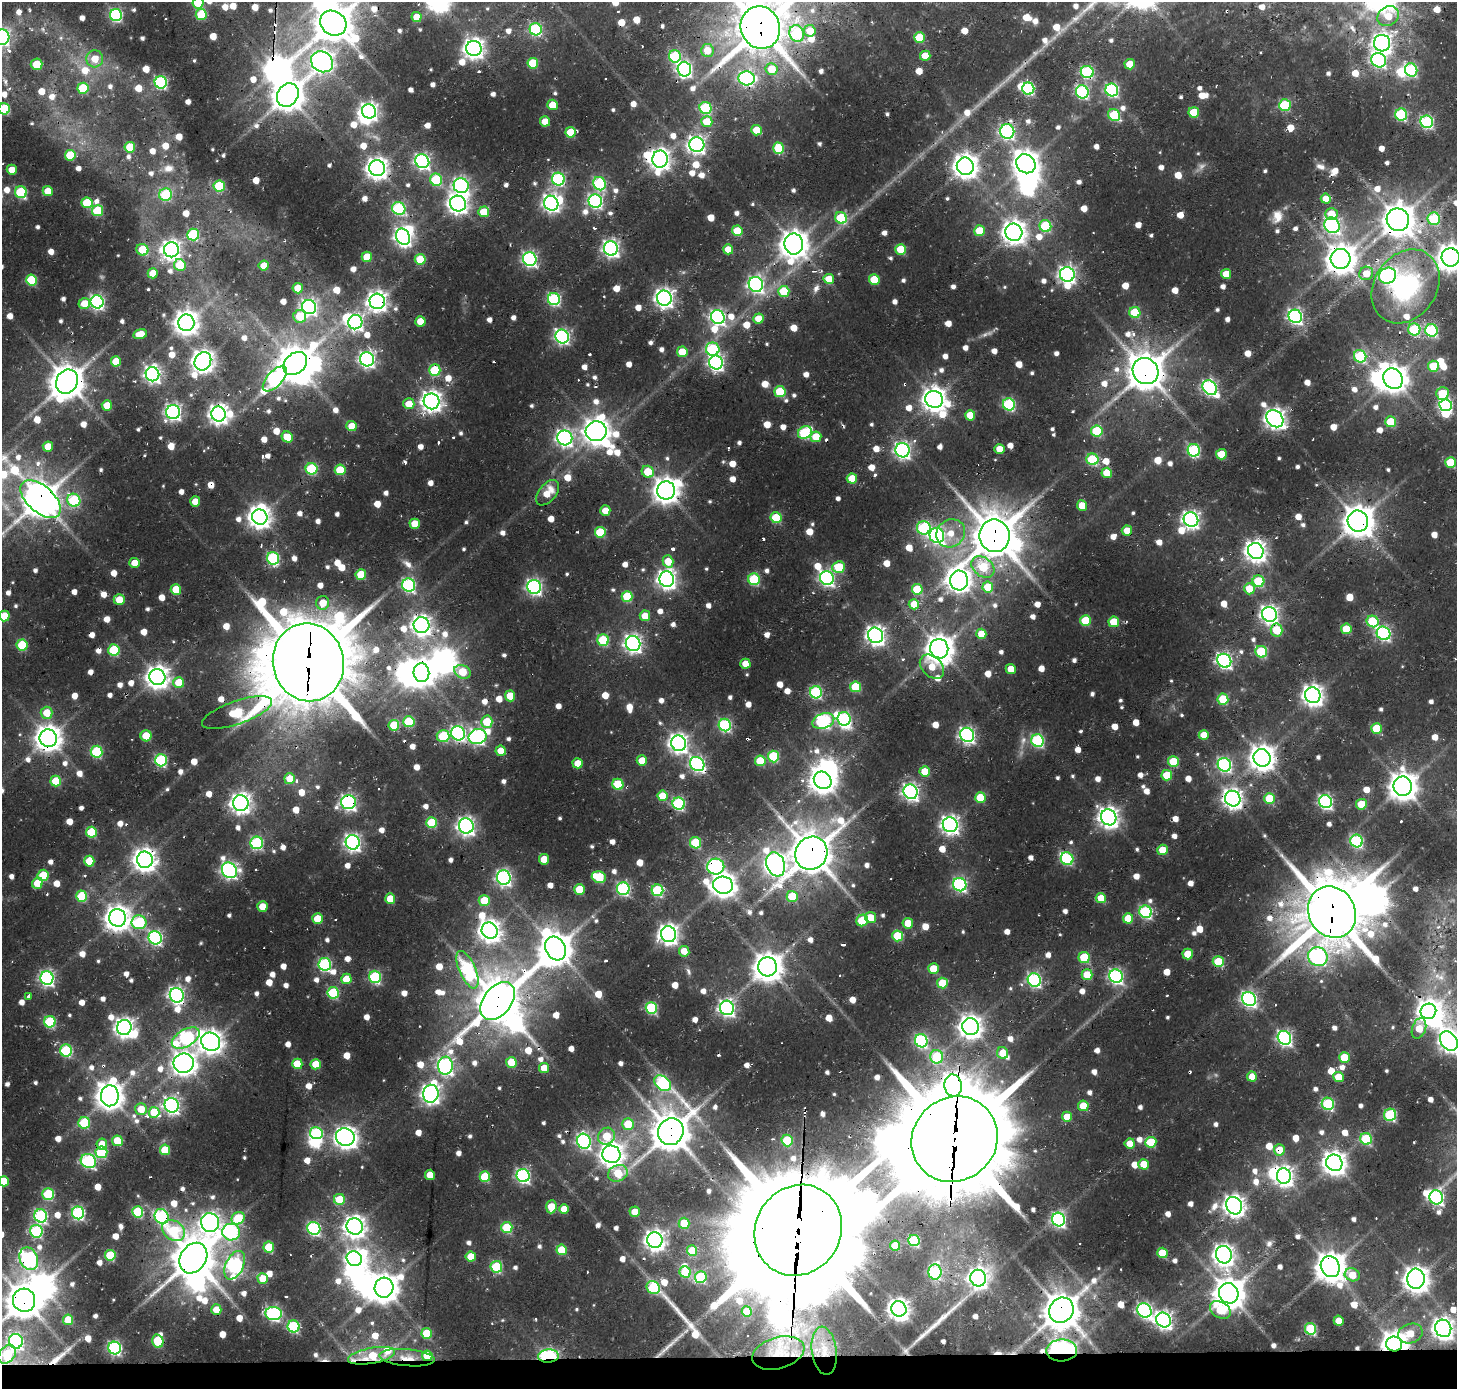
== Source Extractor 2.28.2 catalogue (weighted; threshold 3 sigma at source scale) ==
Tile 8 of 3 x 3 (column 2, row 3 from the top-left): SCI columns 1688-3142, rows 364-1750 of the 4598 x 4762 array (HDU 1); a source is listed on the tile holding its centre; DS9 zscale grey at full resolution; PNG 1459 x 1391 px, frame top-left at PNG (2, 2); each listed source drawn as its Kron ellipse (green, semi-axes under 4 px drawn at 4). Shown black and unused: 2% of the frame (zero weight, under 2 of 3 exposures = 8% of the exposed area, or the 3 px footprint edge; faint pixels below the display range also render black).
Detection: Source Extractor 2.28.2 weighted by HDU 2 'WHT'; one run over the whole footprint, this tile lists its part. Background 0.0488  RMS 0.0055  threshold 0.0248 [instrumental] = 3 sigma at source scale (4.5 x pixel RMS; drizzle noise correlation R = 1.50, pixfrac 1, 0.0396/0.0396 arcsec/px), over >= 5 px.
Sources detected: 1239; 9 too faint to see at this stretch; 45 inside a brighter object's white glare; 40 cosmic-ray / hot-pixel residue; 3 long thin detections or spike segments (spike, bleed or trail) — neither listed nor drawn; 11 inside a brighter listed object's ellipse — not listed separately; of the other 1131, all 500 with FLUX_AUTO >= 9.92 (the completeness limit of this list) listed and drawn (631 fainter detections not listed), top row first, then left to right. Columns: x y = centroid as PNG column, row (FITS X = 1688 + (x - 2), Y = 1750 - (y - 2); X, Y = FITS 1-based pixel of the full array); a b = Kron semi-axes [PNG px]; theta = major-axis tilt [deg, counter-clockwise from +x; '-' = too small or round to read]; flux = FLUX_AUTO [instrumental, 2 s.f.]
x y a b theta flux
198 3 5 5 - 31
201 14 5 5 - 30
116 15 6 6 - 94
1388 16 11 9 31 13
416 17 5 5 - 10
333 23 14 12 -35 1500
760 28 21 19 -68 2500
536 29 6 6 - 71
810 31 6 6 - 11
797 33 8 7 - 44
2 37 8 7 - 180
919 38 5 5 - 22
1382 43 8 8 - 270
474 49 8 7 - 380
707 50 6 6 - 10
675 56 6 6 - 57
925 56 5 5 - 10
95 59 8 8 - 9.9
1379 60 7 7 - 150
322 62 11 10 - 370
533 63 5 5 - 24
37 64 6 5 - 19
1130 64 5 5 - 12
684 69 7 7 - 160
772 69 6 6 - 16
1411 70 7 6 - 73
1087 72 6 6 - 85
746 78 8 7 - 120
161 82 6 6 - 99
83 88 5 5 - 32
1028 89 6 6 - 83
1112 90 6 6 - 110
1082 92 6 6 - 97
288 95 12 10 56 1100
553 105 5 5 - 15
1285 105 6 5 - 47
706 108 6 6 - 54
4 109 5 5 - 46
369 111 7 7 - 270
1194 112 5 5 - 21
1114 115 6 5 - 37
1401 115 6 6 - 63
545 121 5 5 - 11
707 122 5 5 - 16
1427 122 6 6 - 97
757 130 5 5 - 14
1007 131 7 7 - 130
571 132 5 5 - 25
697 145 7 7 - 250
130 147 5 5 - 22
779 148 6 5 - 35
70 155 5 5 - 26
660 159 8 7 - 410
422 161 7 6 - 170
1026 164 10 9 - 670
965 166 9 8 - 590
377 168 8 8 - 460
12 170 5 5 - 10
558 179 6 6 - 93
436 180 6 6 - 47
599 184 7 6 - 75
219 186 5 5 - 33
461 186 8 7 - 170
48 191 5 5 - 12
21 192 6 5 - 48
166 195 6 6 - 45
1326 199 5 5 - 10
595 201 7 6 - 130
87 203 5 5 - 26
551 203 7 7 - 240
458 204 8 7 - 360
399 209 7 6 - 74
98 211 5 5 - 35
484 212 5 5 - 16
1331 214 6 5 - 14
841 218 6 5 - 34
1434 219 6 6 - 39
1398 220 11 11 - 1100
1332 225 8 7 - 140
1045 226 6 6 - 41
737 231 5 5 - 21
980 231 5 5 - 21
1014 232 9 8 - 550
193 235 6 6 - 56
403 237 8 7 - 240
794 244 10 9 - 840
611 248 7 7 - 220
728 249 5 5 - 12
901 249 5 5 - 20
142 250 6 5 - 20
171 250 7 7 - 330
367 257 5 5 - 17
1451 257 9 9 - 760
420 259 5 5 - 18
530 259 7 6 - 150
1340 259 10 10 - 930
180 265 6 6 - 21
264 266 5 5 - 11
153 273 5 5 - 12
1366 273 7 6 - 10
1067 274 7 7 - 220
1226 274 5 5 - 12
1388 276 9 8 - 140
829 279 5 5 - 12
874 279 5 5 - 21
31 280 5 5 - 41
756 284 7 7 - 170
1406 286 39 31 55 90
298 288 5 5 - 11
784 291 5 5 - 28
664 298 7 7 - 310
554 299 6 6 - 85
377 301 7 7 - 350
97 302 6 6 - 150
84 304 6 5 - 11
309 307 7 7 - 180
1135 312 5 5 - 31
300 316 6 6 - 21
1295 316 7 6 - 160
718 317 7 6 - 150
759 318 5 5 - 12
420 321 5 5 - 11
355 322 7 7 - 200
186 323 8 8 - 570
1414 329 6 6 - 50
1431 330 6 6 - 72
140 334 7 5 14 11
562 336 7 6 - 150
713 349 7 6 - 59
682 352 5 5 - 16
1360 356 6 6 - 58
367 359 7 7 - 190
116 361 5 5 - 16
203 361 9 8 - 470
716 362 7 7 - 180
295 364 13 10 43 1300
1433 366 5 5 - 23
435 370 6 5 - 37
1145 371 13 12 - 1400
152 374 7 7 - 220
275 379 16 7 47 130
1393 379 11 9 -53 760
67 382 12 10 61 1200
1210 388 8 6 -48 150
780 392 5 5 - 30
1442 393 6 6 - 24
934 399 9 8 - 560
432 401 8 7 - 400
409 404 5 5 - 11
1009 404 6 6 - 72
107 405 5 5 - 11
1446 405 6 6 - 100
173 412 7 7 - 200
218 414 7 7 - 320
970 415 5 5 - 12
1275 419 9 7 -47 370
1391 422 5 5 - 24
351 426 5 5 - 11
596 431 10 10 - 710
1097 431 6 5 - 39
805 433 7 6 - 57
287 437 6 5 - 17
816 437 5 5 - 14
565 438 7 7 - 200
48 447 5 5 - 11
999 449 5 5 - 9.9
903 450 7 7 - 200
1194 450 6 6 - 75
1221 454 5 5 - 20
1092 459 6 6 - 47
1450 462 5 5 - 24
311 469 6 6 - 53
340 470 5 5 - 24
648 472 6 5 - 17
1107 473 5 5 - 13
852 478 5 5 - 16
666 490 9 9 - 680
548 493 15 8 51 11
41 499 24 13 -42 1400
74 500 7 6 - 52
195 502 5 5 - 10
1082 506 5 5 - 12
605 511 5 5 - 10
260 517 8 7 - 450
776 518 5 5 - 33
1191 520 7 7 - 210
1358 521 11 10 - 1000
415 524 5 5 - 14
924 528 7 6 - 71
1127 530 5 5 - 10
600 532 5 5 - 29
951 533 15 13 40 13
937 535 8 7 - 140
994 536 16 15 - 2100
1256 551 8 7 - 400
273 558 6 6 - 77
668 561 6 5 - 13
134 563 5 5 - 11
839 567 6 5 - 28
983 567 13 9 -39 30
361 574 5 5 - 20
827 578 7 6 - 160
667 579 8 7 - 310
754 579 6 5 - 47
959 580 10 9 - 530
1258 581 6 5 - 37
409 585 7 6 - 100
534 587 7 6 - 160
988 587 5 5 - 19
176 589 5 5 - 20
917 589 5 5 - 29
1249 589 5 5 - 12
627 596 5 5 - 28
119 600 5 5 - 13
323 603 7 6 - 11
914 604 5 5 - 13
1269 614 7 7 - 260
4 616 5 5 - 15
645 616 5 5 - 11
1086 621 5 5 - 25
1373 621 6 5 - 42
1114 622 5 5 - 18
422 625 8 8 - 330
1346 629 5 5 - 18
1277 630 6 6 - 24
1383 633 7 6 - 110
981 634 5 5 - 11
875 635 8 7 - 300
603 640 6 5 - 42
633 643 7 7 - 260
22 645 5 5 - 29
939 649 10 9 - 840
114 650 6 5 - 39
1261 652 6 5 - 45
1224 661 7 6 - 160
308 662 39 35 -77 5400
745 664 5 5 - 11
932 667 14 10 -45 11
1011 669 5 5 - 9.9
462 672 8 6 -28 20
421 673 9 8 - 690
157 677 8 8 - 510
179 682 5 5 - 17
856 687 5 5 - 28
816 692 6 6 - 74
1313 695 8 7 - 400
510 696 5 5 - 14
1223 699 5 5 - 33
47 713 6 6 - 13
237 713 37 11 19 63
844 719 7 6 - 93
823 721 11 7 19 120
409 722 5 5 - 37
487 722 6 5 - 20
394 725 5 5 - 23
725 725 6 6 - 83
1376 729 5 5 - 25
458 733 7 6 - 150
967 735 7 6 - 170
1204 735 5 5 - 13
146 736 5 5 - 19
443 736 6 6 - 38
477 737 9 7 20 160
48 738 9 8 - 690
1038 741 6 6 - 83
678 743 8 7 - 300
501 751 5 5 - 10
96 752 6 6 - 49
773 756 6 5 - 38
1262 758 9 8 - 670
161 760 6 6 - 74
642 761 5 5 - 12
760 761 5 5 - 22
1173 762 5 5 - 27
578 763 5 5 - 11
697 764 8 6 -46 150
1224 765 7 6 - 110
925 771 5 5 - 15
1167 775 5 5 - 20
290 779 5 5 - 12
823 780 9 8 - 700
56 781 5 5 - 23
618 784 5 5 - 30
1403 786 10 9 - 840
911 792 7 7 - 200
663 796 5 5 - 16
980 797 5 5 - 20
1269 798 5 5 - 22
1233 799 8 7 - 340
348 802 7 7 - 170
1325 802 7 6 - 130
241 803 8 8 - 350
679 804 6 6 - 84
1361 804 5 5 - 16
1109 817 8 7 - 370
432 823 5 5 - 33
950 825 7 7 - 280
466 826 8 7 - 240
91 832 5 5 - 32
1357 841 6 6 - 74
353 842 7 7 - 220
257 843 6 6 - 80
695 843 6 5 - 33
1162 850 5 5 - 17
811 853 17 15 56 1900
544 859 5 5 - 12
1067 859 6 6 - 59
145 860 8 8 - 520
89 861 5 5 - 19
776 864 12 9 -70 390
716 867 8 8 - 110
229 870 8 7 - 190
43 875 5 5 - 23
599 877 7 5 -16 33
504 878 7 7 - 160
37 883 6 5 - 13
723 885 10 8 -12 600
960 885 7 6 - 100
579 889 5 5 - 18
623 889 6 6 - 91
657 890 6 6 - 53
82 896 5 5 - 32
792 896 5 5 - 19
1101 898 5 5 - 14
390 899 5 5 - 14
484 901 5 5 - 15
262 907 5 5 - 11
1146 912 6 6 - 83
1332 912 27 23 -59 3400
870 917 5 5 - 12
117 918 9 8 - 630
1128 918 5 5 - 13
318 919 5 5 - 18
862 920 6 5 - 29
139 922 7 7 - 58
908 923 5 5 - 12
490 931 8 8 - 470
668 934 8 7 - 350
898 936 5 5 - 29
155 938 7 6 - 130
555 948 12 9 -61 1200
684 951 5 5 - 10
1188 954 5 5 - 17
1084 957 5 5 - 29
1318 957 10 9 - 140
1218 962 5 5 - 28
325 964 6 6 - 88
768 967 9 9 - 900
933 969 5 5 - 16
467 970 20 8 -66 85
1087 975 5 5 - 16
1116 976 7 6 - 130
375 977 6 6 - 64
47 978 7 6 - 160
346 979 5 5 - 13
1034 980 7 6 - 120
942 983 5 5 - 18
333 993 6 5 - 44
177 995 7 7 - 190
29 996 4 3 - 12
1249 999 7 6 - 160
498 1001 21 14 52 2100
651 1008 6 5 - 57
727 1008 7 7 - 190
1428 1011 8 7 - 500
50 1022 6 5 - 50
124 1027 7 7 - 300
970 1027 8 8 - 510
1419 1028 11 7 72 14
186 1038 15 8 30 120
1284 1038 7 6 - 150
921 1041 7 6 - 97
1449 1041 10 8 -53 340
211 1042 10 9 - 520
66 1051 6 6 - 62
1003 1053 6 5 - 12
937 1057 6 6 - 41
1344 1057 5 5 - 17
511 1062 5 5 - 17
184 1063 10 9 - 520
297 1064 5 5 - 19
316 1064 5 5 - 17
445 1066 9 7 83 190
544 1068 5 5 - 11
1252 1077 5 5 - 13
1338 1077 5 5 - 13
663 1083 9 6 -41 83
953 1086 11 8 -77 580
431 1094 9 7 81 300
110 1096 10 9 - 770
1328 1104 6 6 - 59
172 1105 7 7 - 200
1083 1106 5 5 - 15
141 1109 6 5 - 13
154 1112 5 5 - 21
1390 1115 6 6 - 61
1067 1117 5 5 - 12
84 1123 6 6 - 37
628 1124 6 5 - 18
671 1132 14 12 64 1500
316 1133 6 6 - 73
607 1136 9 8 - 19
345 1137 9 8 - 380
955 1139 44 41 41 9400
1366 1139 6 5 - 39
787 1140 6 5 - 28
117 1141 5 5 - 15
584 1141 7 6 - 140
1151 1142 5 5 - 26
1130 1143 5 5 - 10
102 1144 5 5 - 11
165 1150 5 5 - 20
1279 1150 5 5 - 12
101 1152 6 6 - 42
611 1154 9 8 - 540
88 1161 8 6 -27 99
1334 1163 8 8 - 560
1144 1164 5 5 - 13
618 1173 10 8 24 22
430 1175 5 5 - 11
523 1176 7 6 - 130
1284 1176 7 7 - 310
485 1177 5 5 - 32
4 1181 5 5 - 15
48 1194 6 5 - 49
1436 1197 7 6 - 140
339 1199 5 5 - 18
1234 1206 9 7 -60 420
551 1207 6 5 - 15
564 1209 5 5 - 12
138 1212 5 5 - 46
635 1212 5 5 - 10
78 1213 6 6 - 96
41 1216 7 6 - 98
162 1216 8 7 - 97
238 1218 7 6 - 30
1059 1220 7 6 - 120
210 1223 9 9 - 330
684 1223 5 5 - 17
355 1226 8 8 - 450
507 1227 5 5 - 36
314 1228 6 6 - 99
798 1230 47 42 57 15000
36 1231 6 6 - 66
173 1231 12 9 -36 37
231 1232 9 8 - 85
655 1240 8 7 - 350
914 1240 6 5 - 55
895 1246 5 5 - 18
269 1247 5 5 - 26
562 1250 5 5 - 17
692 1251 5 5 - 20
1162 1253 5 5 - 21
110 1255 5 5 - 35
1224 1255 9 8 - 360
471 1256 5 5 - 15
193 1258 16 13 57 1900
29 1259 12 9 -66 140
354 1259 8 7 - 160
235 1265 15 9 64 140
496 1267 6 5 - 48
1330 1267 11 9 -64 1000
685 1272 6 5 - 24
935 1272 8 6 90 58
1352 1275 8 6 -21 13
701 1277 6 6 - 46
263 1278 5 5 - 12
978 1278 8 8 - 260
1416 1279 10 8 88 700
384 1288 10 9 - 860
653 1288 7 6 - 46
1229 1293 10 9 - 1100
24 1300 12 11 - 1300
899 1309 8 7 - 410
216 1310 5 5 - 11
1061 1310 13 12 - 1400
1144 1310 7 6 - 160
1220 1310 11 8 -32 17
747 1311 5 5 - 14
274 1313 8 6 -6 120
68 1320 5 5 - 14
1163 1320 8 7 - 240
1339 1321 5 5 - 11
294 1326 6 6 - 64
1443 1328 9 8 - 430
1310 1329 6 5 - 50
427 1333 5 5 - 28
1410 1333 12 9 19 11
16 1341 7 7 - 140
158 1341 7 5 -76 34
1394 1344 8 7 - 690
115 1348 6 6 - 110
1062 1350 15 11 1 180
824 1351 24 12 -82 12
778 1353 27 15 16 17
7 1354 10 7 50 33
371 1356 24 8 10 23
427 1356 5 5 - 17
548 1356 10 6 2 94
407 1358 28 8 -5 10
Overlapping masked pixels (flux is a lower limit): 78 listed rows (the first 20) at x y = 760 28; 1379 60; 1087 72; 746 78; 1007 131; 660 159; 965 166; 377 168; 1398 220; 1045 226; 1451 257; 1340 259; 1067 274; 1406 286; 377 301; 718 317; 186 323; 1414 329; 295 364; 435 370
Isophote crosses this tile's border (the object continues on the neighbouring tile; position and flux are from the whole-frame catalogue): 11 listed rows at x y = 198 3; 760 28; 2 37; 4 109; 1451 257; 41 499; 4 616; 1449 1041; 4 1181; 24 1300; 7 1354